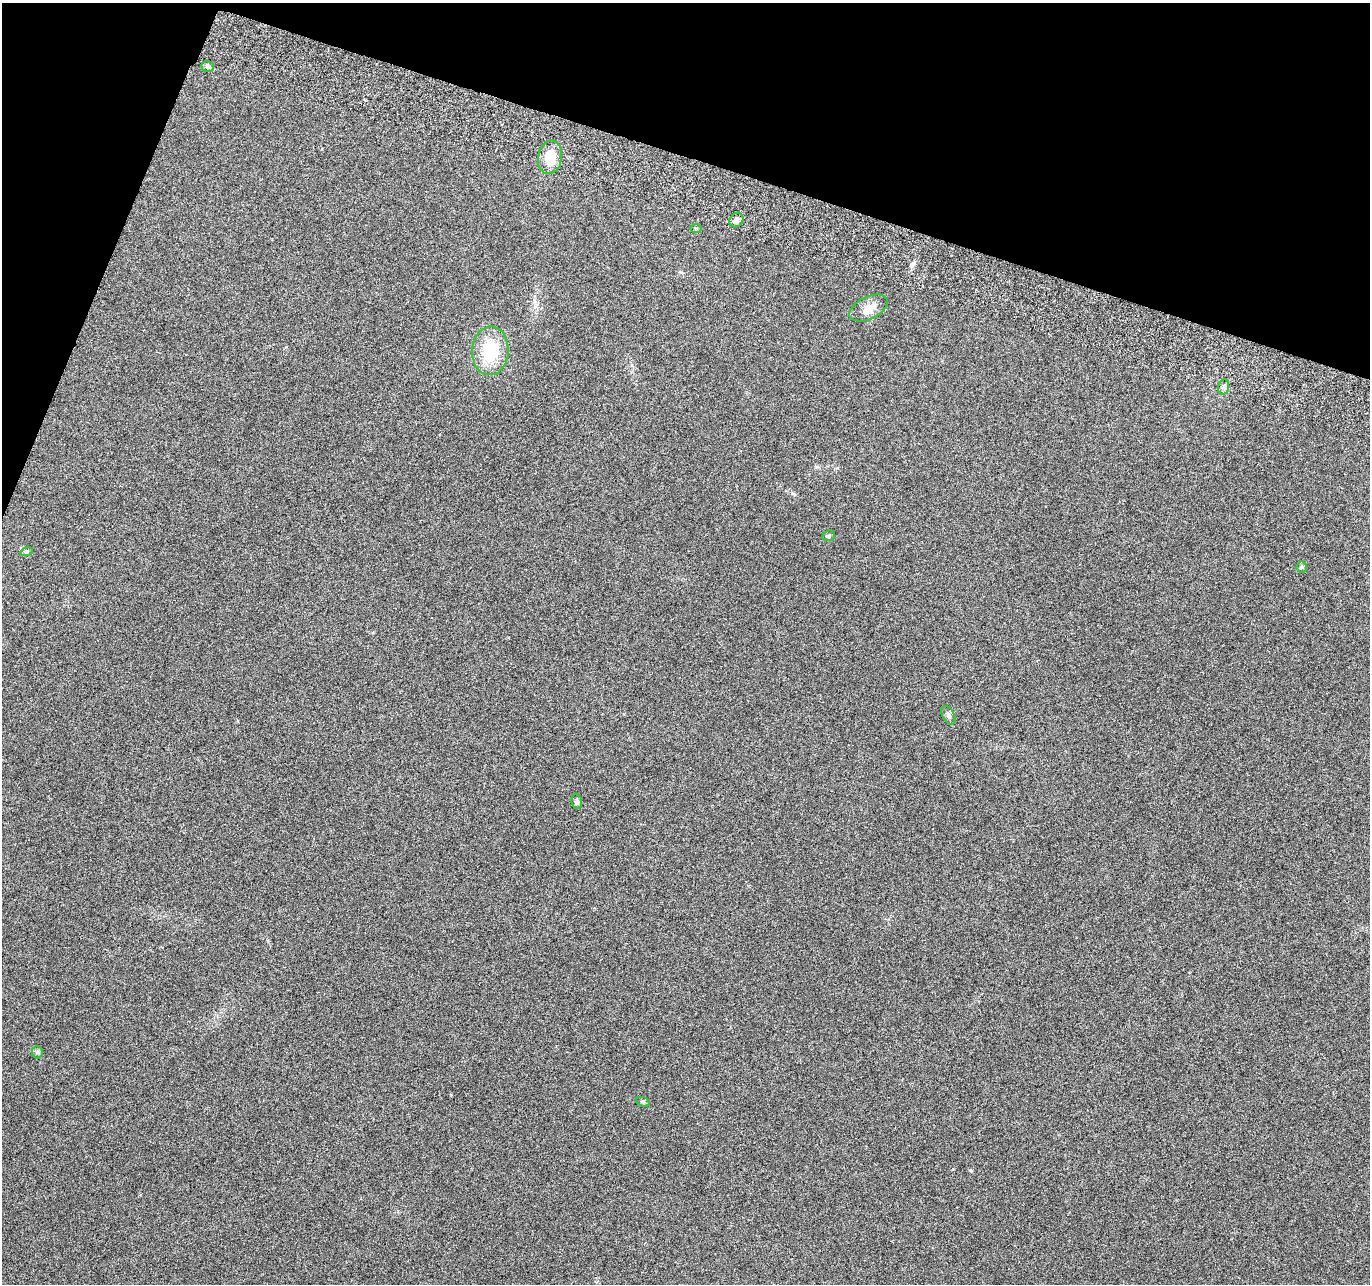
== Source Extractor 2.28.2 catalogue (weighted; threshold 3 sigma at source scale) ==
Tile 2 of 4 x 4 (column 2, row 1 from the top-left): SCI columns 1392-2759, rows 4116-5397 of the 5526 x 5730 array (HDU 1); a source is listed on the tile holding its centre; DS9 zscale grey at full resolution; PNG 1372 x 1286 px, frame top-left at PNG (2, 3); each listed source drawn as its Kron ellipse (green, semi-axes under 4 px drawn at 4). Shown black and unused: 16% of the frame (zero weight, under 3 of 6 exposures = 3% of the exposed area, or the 3 px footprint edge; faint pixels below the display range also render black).
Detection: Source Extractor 2.28.2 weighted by HDU 2 'WHT'; one run over the whole footprint, this tile lists its part. Background 0.0879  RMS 0.0055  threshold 0.0225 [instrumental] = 3 sigma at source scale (4.09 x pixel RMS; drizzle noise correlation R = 1.36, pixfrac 0.8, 0.0396/0.0396 arcsec/px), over >= 5 px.
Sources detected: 14; all 14 listed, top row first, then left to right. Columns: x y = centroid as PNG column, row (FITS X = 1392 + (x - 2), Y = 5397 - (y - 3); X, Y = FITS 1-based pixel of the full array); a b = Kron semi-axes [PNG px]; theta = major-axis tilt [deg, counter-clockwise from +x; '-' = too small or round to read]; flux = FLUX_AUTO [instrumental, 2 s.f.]
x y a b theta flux
208 66 6 5 - 0.96
550 157 17 12 80 9
736 220 8 6 51 1.9
696 229 6 4 1 0.61
869 308 20 11 25 5.7
490 351 24 18 86 23
1223 387 8 5 74 1.4
829 536 6 5 - 0.8
27 551 6 4 19 0.71
1302 567 5 5 - 0.7
948 715 10 6 -61 1.4
577 802 7 5 -78 1.1
37 1052 6 5 - 0.91
643 1102 7 4 -19 0.83
Unlisted compact peaks at least as high as the median listed source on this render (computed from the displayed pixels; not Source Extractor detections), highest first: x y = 970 1170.